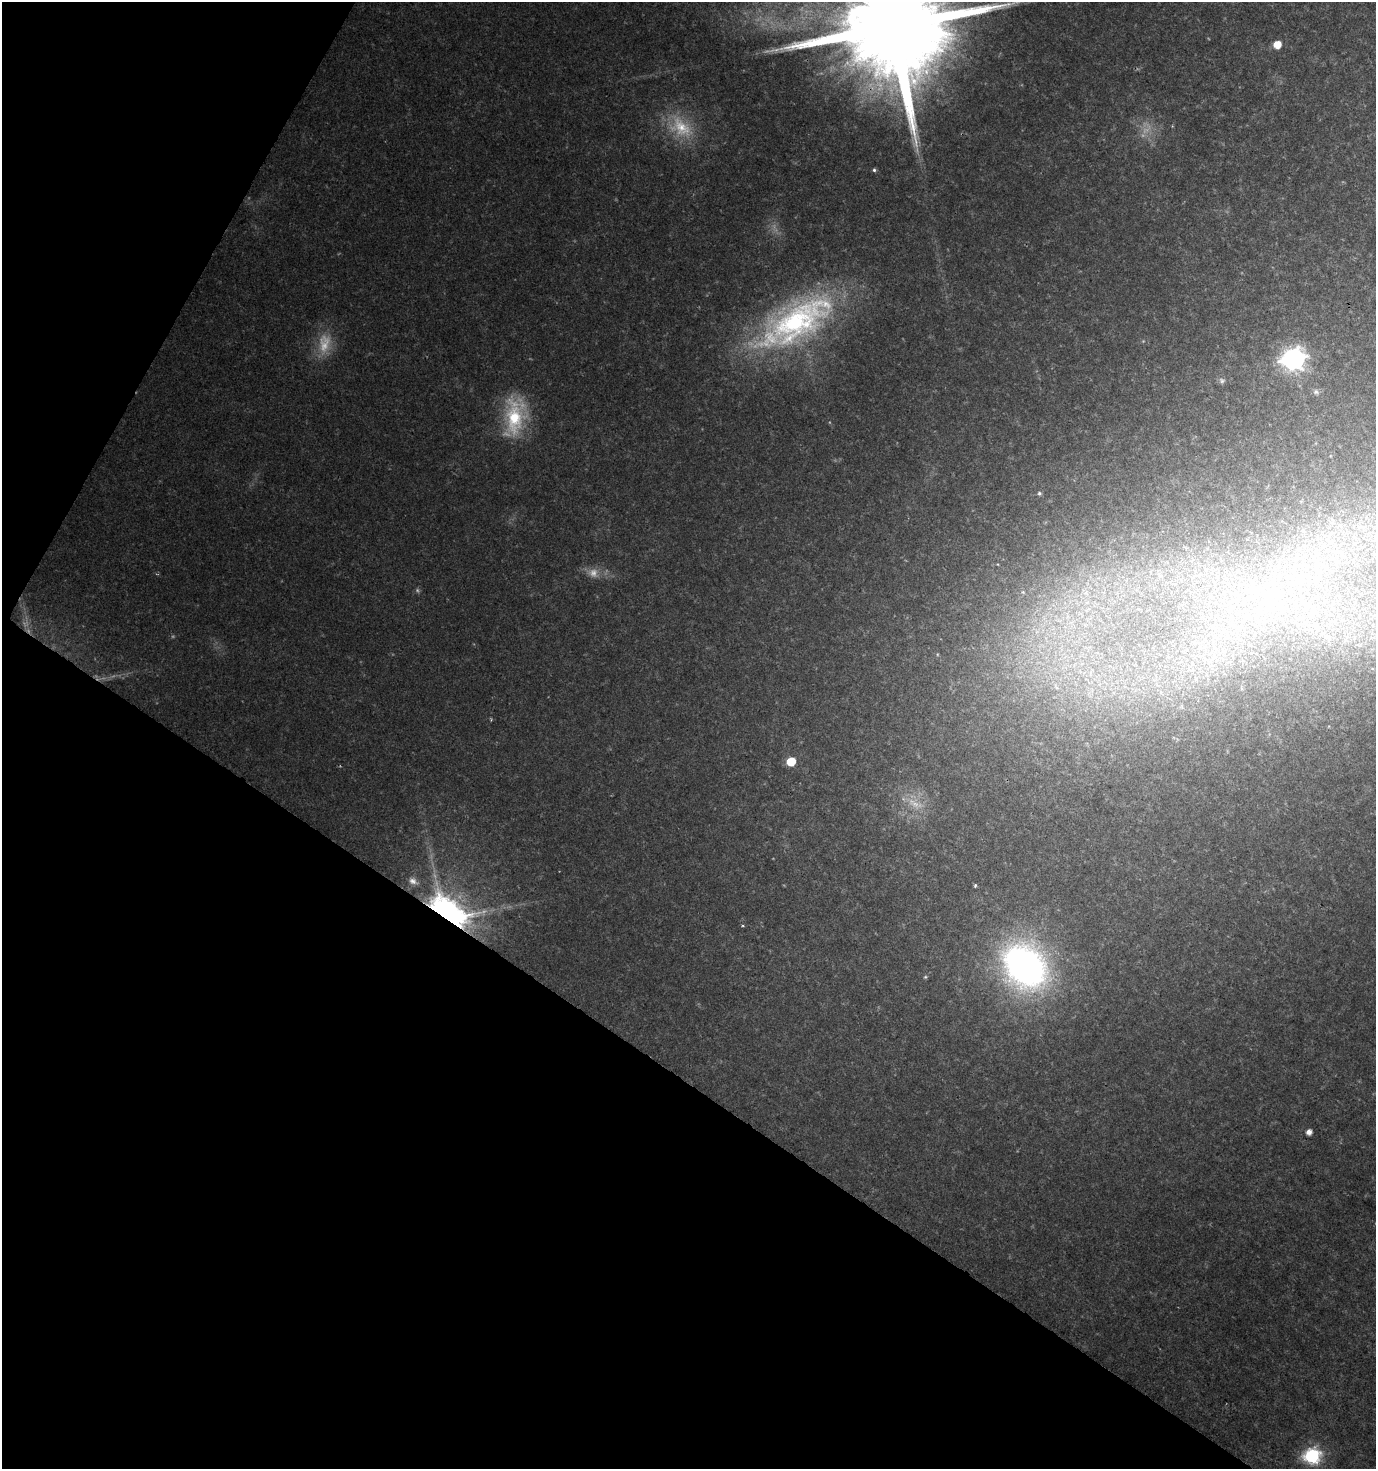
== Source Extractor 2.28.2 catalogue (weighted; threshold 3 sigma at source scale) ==
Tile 9 of 4 x 4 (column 1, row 3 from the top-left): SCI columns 260-1633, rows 1468-2934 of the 5949 x 5877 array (HDU 1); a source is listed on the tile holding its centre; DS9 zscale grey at full resolution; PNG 1378 x 1471 px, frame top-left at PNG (2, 2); no overlay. Shown black and unused: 32% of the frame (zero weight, under 2 of 3 exposures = <1% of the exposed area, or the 3 px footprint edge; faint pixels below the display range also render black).
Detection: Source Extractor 2.28.2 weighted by HDU 2 'WHT'; one run over the whole footprint, this tile lists its part. Background 0.0622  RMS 0.0078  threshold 0.0352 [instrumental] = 3 sigma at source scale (4.5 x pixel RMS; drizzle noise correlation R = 1.50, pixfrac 1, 0.0396/0.0396 arcsec/px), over >= 5 px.
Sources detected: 16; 2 too faint to see at this stretch — not listed; the other 14 listed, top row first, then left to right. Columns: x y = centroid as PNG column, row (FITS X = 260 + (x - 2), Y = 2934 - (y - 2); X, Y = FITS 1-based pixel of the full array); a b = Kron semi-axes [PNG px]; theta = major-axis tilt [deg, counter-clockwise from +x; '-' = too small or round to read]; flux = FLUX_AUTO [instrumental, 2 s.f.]
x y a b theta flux
893 26 32 23 -35 22000
1277 45 6 5 - 10
682 127 25 13 -39 18
874 170 5 5 - 1.1
798 320 93 38 36 150
1293 359 9 8 - 390
514 418 38 19 86 37
1039 493 5 4 - 0.99
791 761 6 5 - 19
412 881 11 8 -37 3.6
447 914 22 13 -35 400
1025 966 42 31 -43 220
1309 1132 5 4 - 4
1312 1456 7 6 - 130
Overlapping masked pixels (flux is a lower limit): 2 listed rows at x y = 893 26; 447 914
Isophote crosses this tile's border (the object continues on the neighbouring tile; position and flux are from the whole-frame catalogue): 1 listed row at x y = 893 26